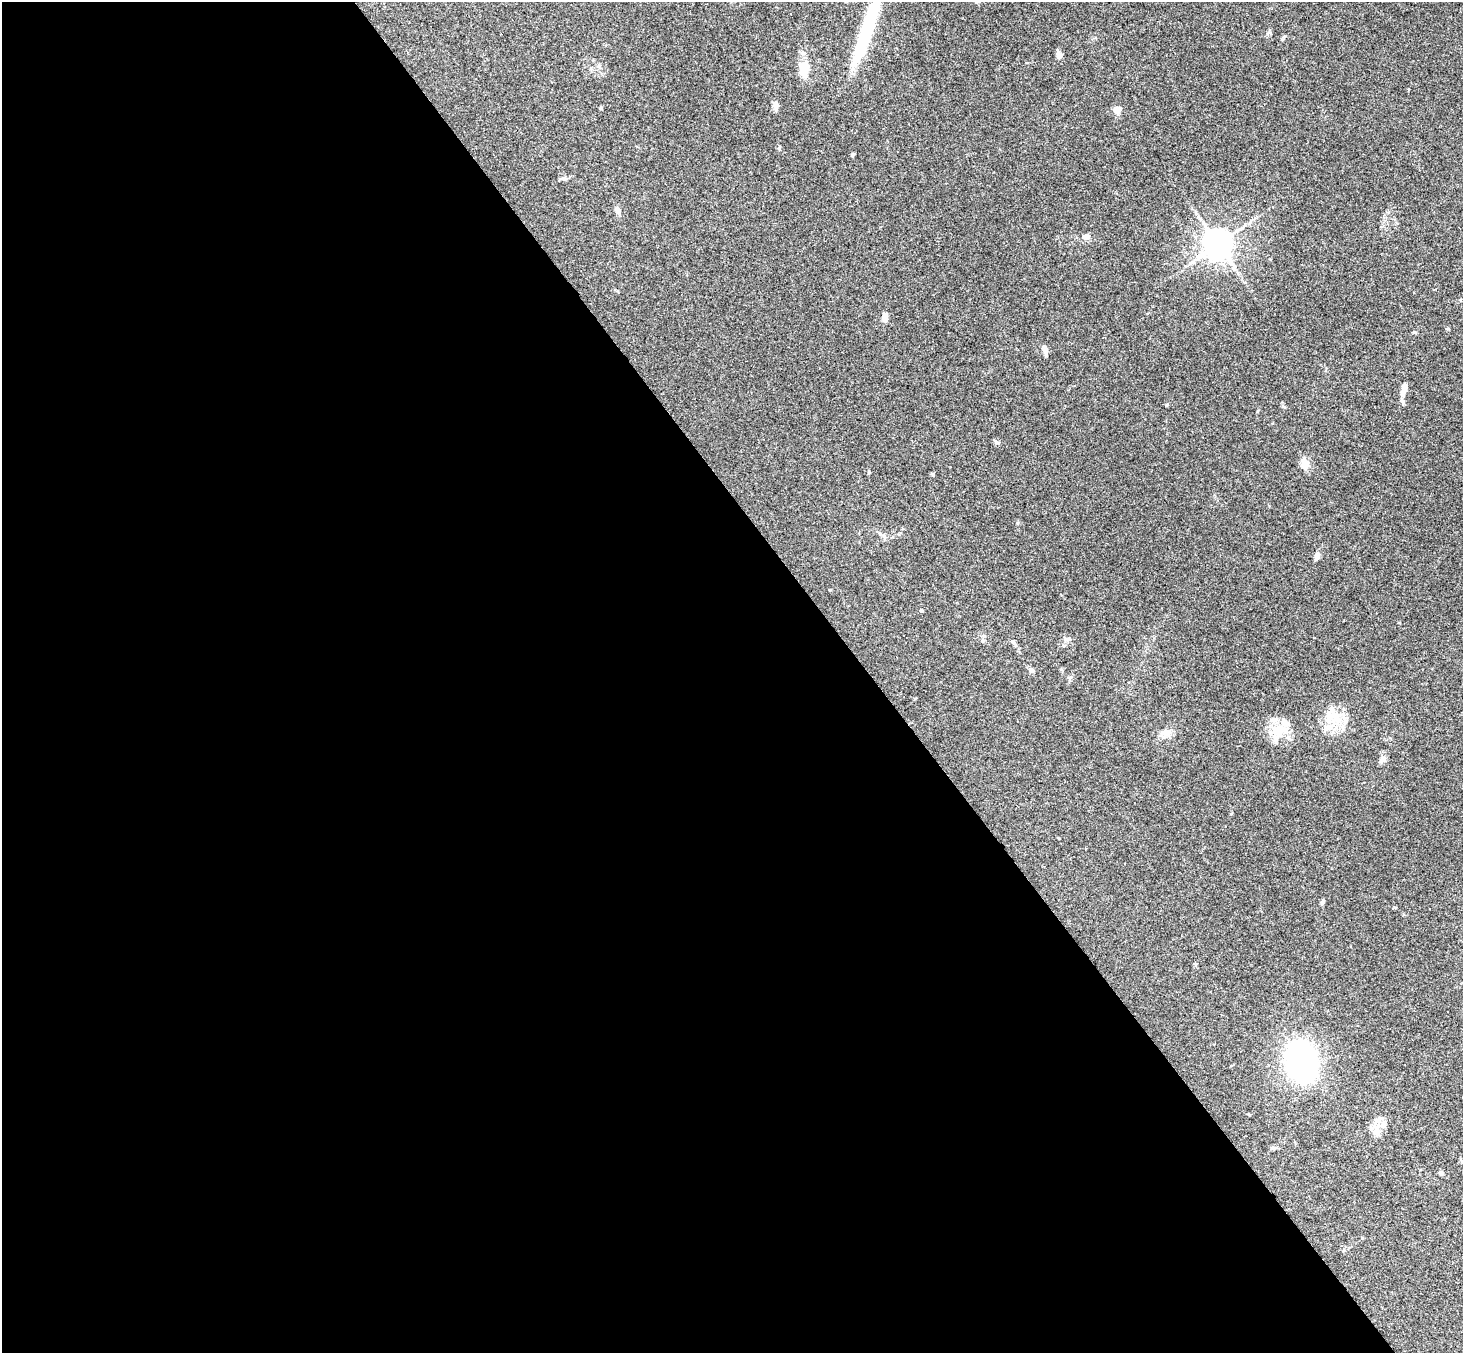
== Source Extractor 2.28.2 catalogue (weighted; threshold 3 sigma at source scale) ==
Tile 9 of 4 x 4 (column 1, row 3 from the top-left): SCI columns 53-1513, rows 1682-3032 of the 5947 x 5927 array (HDU 1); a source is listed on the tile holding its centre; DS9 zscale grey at full resolution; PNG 1465 x 1355 px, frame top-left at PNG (2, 2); no overlay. Shown black and unused: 60% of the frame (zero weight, under 3 of 4 exposures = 6% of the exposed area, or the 3 px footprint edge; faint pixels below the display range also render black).
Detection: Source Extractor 2.28.2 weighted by HDU 2 'WHT'; one run over the whole footprint, this tile lists its part. Background 0.205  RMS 0.0083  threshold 0.0372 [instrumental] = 3 sigma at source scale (4.5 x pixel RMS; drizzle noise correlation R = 1.50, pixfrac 1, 0.05/0.05 arcsec/px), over >= 5 px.
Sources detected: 42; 6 inside a brighter listed object's ellipse — not listed separately; the other 36 listed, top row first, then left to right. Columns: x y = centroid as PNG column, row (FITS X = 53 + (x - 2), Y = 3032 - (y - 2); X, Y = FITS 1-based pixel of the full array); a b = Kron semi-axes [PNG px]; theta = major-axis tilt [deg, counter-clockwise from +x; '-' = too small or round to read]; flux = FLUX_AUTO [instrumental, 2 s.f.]
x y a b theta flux
866 32 85 13 71 63
1059 55 8 6 -31 3.8
805 69 20 12 66 11
776 105 9 7 85 3.6
1118 109 10 8 12 5.4
852 155 4 3 - 1.3
563 178 9 6 -3 2.1
617 210 8 6 -64 3.5
1086 237 10 7 14 4.1
1218 244 8 8 - 1300
1234 268 7 7 - 2.8
885 317 8 6 85 5
1046 351 11 6 -85 3.1
1404 386 9 6 80 4.4
1283 406 6 4 -20 1
996 442 7 4 -45 1.4
1305 464 15 10 -81 6.1
932 474 5 3 - 0.84
1317 556 9 5 72 4.5
830 590 4 3 - 0.64
921 610 4 3 - 1.4
1067 639 9 5 -11 2.2
1013 642 6 5 - 1.3
1032 670 6 6 - 2.6
1336 719 13 10 -56 12
1328 728 13 9 7 7.6
1278 731 22 14 26 18
1166 733 14 9 -3 6.2
1382 759 11 7 46 3.1
1322 902 6 4 80 1.8
1301 1061 23 16 -74 270
1378 1120 18 6 28 4.7
1383 1125 9 7 70 3.8
1377 1132 12 6 -76 4.5
1273 1148 7 5 -2 1.8
1441 1173 4 4 - 3.2
Isophote crosses this tile's border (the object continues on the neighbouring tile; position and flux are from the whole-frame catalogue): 1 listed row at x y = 866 32
Unlisted compact peaks at least as high as the median listed source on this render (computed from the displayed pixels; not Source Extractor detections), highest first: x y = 1448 329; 1414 332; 869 472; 1282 39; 779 148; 1166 405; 1017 523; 1269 32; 1231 814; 1394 907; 601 108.